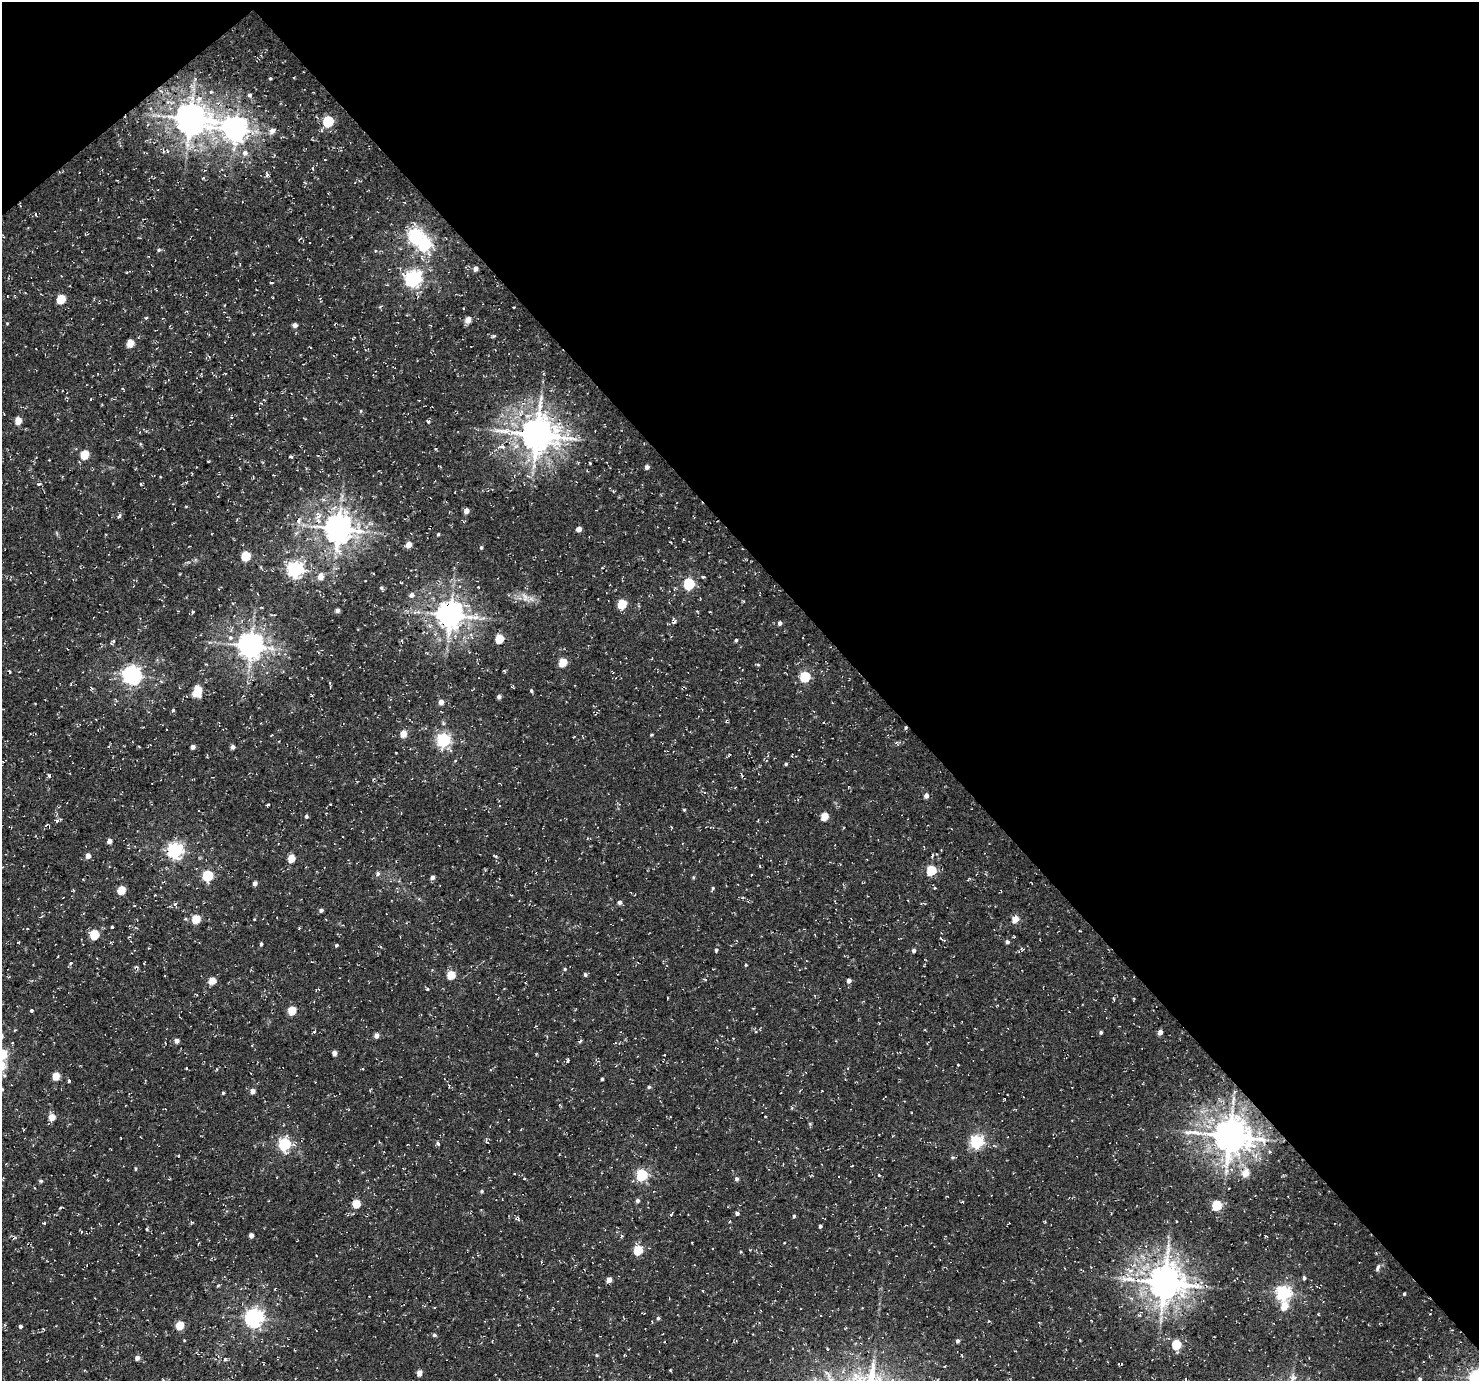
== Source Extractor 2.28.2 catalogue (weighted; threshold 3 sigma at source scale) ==
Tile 3 of 4 x 4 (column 3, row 1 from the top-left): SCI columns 3051-4527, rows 4452-5830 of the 6095 x 6076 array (HDU 1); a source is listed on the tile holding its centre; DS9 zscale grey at full resolution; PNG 1481 x 1383 px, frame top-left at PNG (2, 2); no overlay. Shown black and unused: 42% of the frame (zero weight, under 3 of 4 exposures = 8% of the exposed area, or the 3 px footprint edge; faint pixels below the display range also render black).
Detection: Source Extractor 2.28.2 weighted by HDU 2 'WHT'; one run over the whole footprint, this tile lists its part. Background 5.15e-04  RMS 0.0023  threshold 0.0104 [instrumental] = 3 sigma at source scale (4.5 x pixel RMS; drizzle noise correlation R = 1.50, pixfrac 1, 0.0396/0.0396 arcsec/px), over >= 5 px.
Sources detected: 205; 10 cosmic-ray / hot-pixel residue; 1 long thin detection or spike segment (spike, bleed or trail) — not listed; the other 194 listed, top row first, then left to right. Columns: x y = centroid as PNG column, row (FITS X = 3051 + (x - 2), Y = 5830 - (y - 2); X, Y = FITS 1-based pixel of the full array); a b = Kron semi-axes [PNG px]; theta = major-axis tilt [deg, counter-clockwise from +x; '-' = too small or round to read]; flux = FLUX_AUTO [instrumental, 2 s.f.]
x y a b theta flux
270 78 4 3 - 0.27
195 79 6 5 - 0.45
211 92 5 4 - 0.34
249 95 6 5 - 0.51
199 99 13 9 65 2.1
190 118 10 9 - 400
328 121 6 5 - 16
235 129 9 8 - 220
272 131 8 6 38 1.1
167 151 5 4 - 0.32
245 153 8 8 - 1.1
267 175 7 5 85 0.49
415 235 7 6 - 53
424 244 7 6 - 36
159 250 5 4 - 0.39
475 269 4 4 - 1.1
413 279 7 6 - 70
272 283 5 3 - 0.26
61 299 5 5 - 8
514 307 3 2 - 0.31
146 318 4 4 - 0.26
468 320 5 4 - 2.4
7 323 4 3 - 0.16
295 325 4 4 - 0.93
130 343 5 5 - 4.6
361 411 5 3 - 0.24
18 421 5 4 - 3.9
428 421 5 3 - 0.35
503 431 31 8 -8 4
537 434 11 10 - 510
501 446 10 4 0 0.65
85 454 5 5 - 7.4
291 457 4 3 - 0.37
208 461 3 2 - 0.25
590 463 3 2 - 0.21
647 467 4 4 - 0.9
140 484 4 3 - 0.22
466 511 4 4 - 1.5
119 516 6 3 63 0.46
318 517 9 5 35 1.2
298 521 5 4 - 0.6
338 528 9 8 - 360
579 529 4 4 - 1.4
438 534 3 3 - 0.3
408 545 4 4 - 2.4
481 547 5 4 - 0.36
246 556 5 5 - 10
295 569 6 6 - 70
320 577 5 5 - 2.2
703 577 6 3 -1 0.31
401 583 3 2 - 0.17
689 584 6 5 - 22
381 588 5 4 - 0.39
412 595 6 5 - 0.93
525 597 13 7 -76 1.4
622 604 5 5 - 9.3
337 610 4 4 - 0.99
193 612 4 3 - 0.31
450 615 8 8 - 290
675 621 8 6 77 0.5
780 623 5 4 - 0.7
230 638 7 7 - 0.78
499 639 5 5 - 7.6
736 640 4 3 - 0.35
112 642 8 4 46 0.44
250 646 8 7 - 260
563 662 5 5 - 6.9
758 664 5 3 - 0.26
131 675 7 6 - 100
805 677 6 5 - 16
161 681 5 3 - 0.28
531 690 5 3 - 0.32
197 691 12 8 88 3.5
499 697 4 4 - 0.74
441 702 4 4 - 1.5
403 733 5 4 - 3.5
443 740 6 6 - 46
139 746 4 3 - 0.19
193 747 4 4 - 0.86
232 747 4 4 - 0.79
786 764 4 3 - 0.35
49 775 4 4 - 0.42
926 796 4 4 - 1.3
268 805 5 2 - 0.29
684 810 4 3 - 0.23
306 816 4 4 - 0.44
825 816 5 5 - 5.2
57 821 5 4 - 0.54
109 841 4 4 - 1.3
175 850 6 6 - 64
88 856 5 4 - 1.5
291 858 5 4 - 4.8
931 870 5 5 - 14
378 873 6 5 - 0.45
208 876 6 5 - 17
432 877 4 4 - 0.92
255 883 4 4 - 1.1
713 888 5 4 - 0.34
121 890 5 5 - 7.1
154 895 3 2 - 0.16
620 902 4 4 - 0.81
175 904 5 4 - 0.36
321 910 5 4 - 0.57
196 919 5 5 - 7.8
254 919 3 2 - 0.15
1015 919 5 4 - 4
112 927 3 3 - 0.35
299 928 4 3 - 0.23
94 935 5 5 - 11
1007 942 4 4 - 0.73
261 944 4 3 - 0.38
336 945 4 4 - 0.27
1022 949 7 3 -22 0.29
716 950 5 4 - 0.38
914 951 4 4 - 0.71
71 963 4 4 - 0.31
746 965 4 3 - 0.22
565 969 4 4 - 0.33
451 975 5 5 - 6.8
585 975 4 4 - 0.48
212 981 5 4 - 4.6
849 981 4 4 - 1.1
317 989 7 2 11 0.21
428 989 3 3 - 0.36
1134 998 4 2 - 0.19
31 1010 4 3 - 0.36
292 1011 5 5 - 6.6
314 1032 4 3 - 0.27
1101 1032 5 3 - 0.33
1160 1032 4 4 - 1.4
376 1035 5 4 - 1.1
176 1041 4 4 - 1.2
334 1053 4 4 - 1.4
2 1054 6 5 - 9.7
568 1061 4 3 - 0.37
958 1065 3 2 - 0.19
216 1069 4 3 - 0.29
56 1076 5 4 - 6
602 1079 3 3 - 0.36
69 1081 4 3 - 0.37
649 1087 4 4 - 0.37
253 1091 4 4 - 1.4
223 1093 3 3 - 0.27
765 1116 3 2 - 0.15
52 1117 5 4 - 3.6
1229 1136 10 10 - 540
977 1142 6 5 - 39
284 1144 6 5 - 31
438 1144 5 4 - 0.51
1270 1151 4 3 - 0.27
178 1156 3 3 - 0.18
952 1157 5 4 - 0.33
852 1166 3 2 - 0.32
135 1169 5 3 - 0.26
514 1173 2 2 - 0.21
1246 1173 6 5 - 3.2
642 1175 6 5 - 25
879 1175 4 3 - 0.19
524 1179 3 2 - 0.18
737 1179 5 4 - 0.63
41 1181 4 4 - 0.32
481 1191 5 4 - 0.34
638 1201 4 4 - 0.66
356 1204 5 5 - 6.7
1217 1205 5 5 - 13
60 1208 4 3 - 0.23
737 1213 4 4 - 0.65
671 1215 4 3 - 0.32
794 1216 4 4 - 0.28
44 1223 3 3 - 0.28
820 1226 4 3 - 0.53
251 1235 4 4 - 1.3
638 1250 5 5 - 11
1378 1268 10 4 68 0.54
1304 1278 4 3 - 0.43
1128 1279 13 7 9 2.2
609 1280 4 4 - 2.2
1164 1282 10 10 - 540
218 1286 5 3 - 0.24
1284 1293 6 6 - 55
1404 1294 3 3 - 0.33
1284 1306 6 5 - 4.6
254 1318 7 6 - 97
658 1318 4 4 - 0.41
180 1325 5 5 - 8
20 1326 4 4 - 0.5
434 1335 4 4 - 0.49
184 1340 3 3 - 0.19
958 1341 5 4 - 0.45
1176 1345 5 5 - 11
137 1358 4 4 - 1.1
225 1359 5 4 - 0.32
419 1373 4 4 - 1.9
1420 1379 4 4 - 0.43
Overlapping masked pixels (flux is a lower limit): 1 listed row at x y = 1229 1136
Isophote crosses this tile's border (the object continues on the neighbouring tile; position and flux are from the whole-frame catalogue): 1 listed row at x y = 2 1054